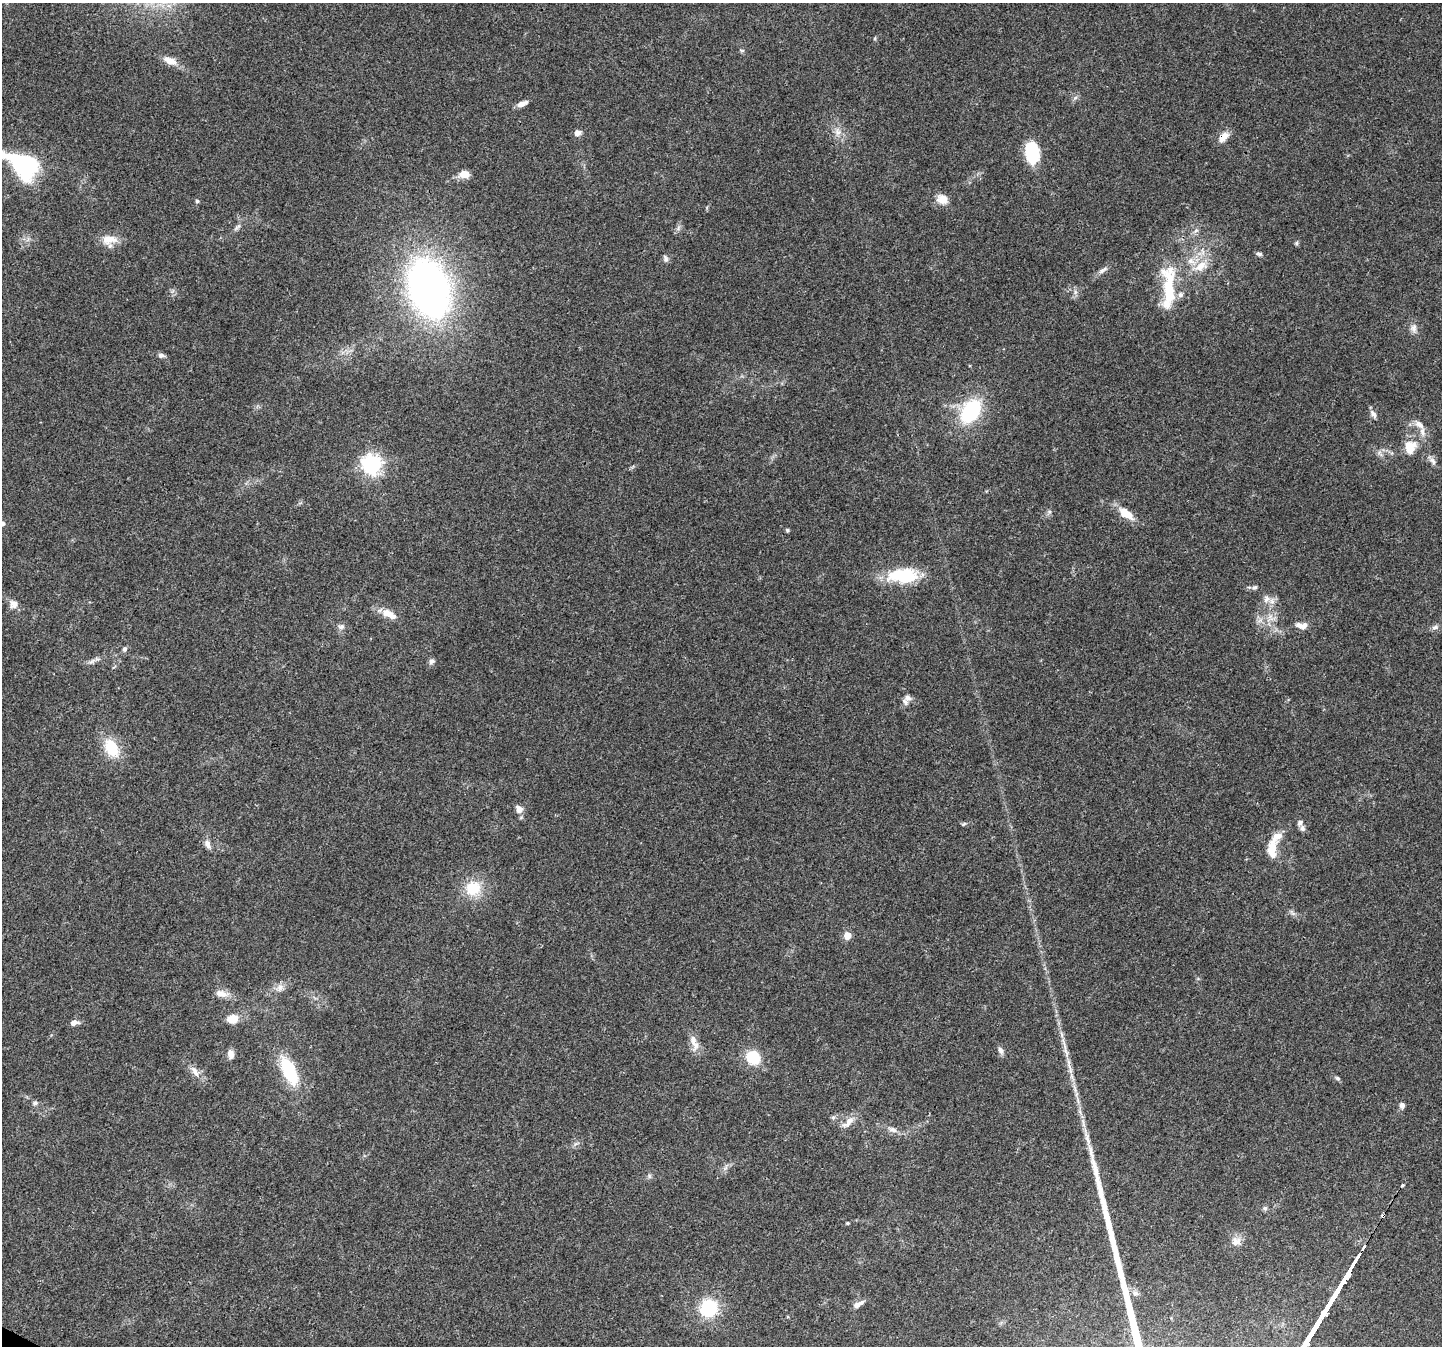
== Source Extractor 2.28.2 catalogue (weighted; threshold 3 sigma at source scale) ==
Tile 7 of 4 x 4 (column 3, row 2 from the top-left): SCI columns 2921-4360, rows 3004-4347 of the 5832 x 5940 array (HDU 1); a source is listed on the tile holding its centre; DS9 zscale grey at full resolution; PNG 1444 x 1348 px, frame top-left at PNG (2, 3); no overlay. Shown black and unused: <1% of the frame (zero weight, under 3 of 4 exposures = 5% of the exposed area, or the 3 px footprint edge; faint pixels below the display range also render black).
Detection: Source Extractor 2.28.2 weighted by HDU 2 'WHT'; one run over the whole footprint, this tile lists its part. Background 0.03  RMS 0.0033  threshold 0.015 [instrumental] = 3 sigma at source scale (4.5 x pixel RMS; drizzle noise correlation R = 1.50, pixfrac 1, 0.0396/0.0396 arcsec/px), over >= 5 px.
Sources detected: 98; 1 inside a brighter object's white glare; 2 cosmic-ray / hot-pixel residue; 2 long thin detections or spike segments (spike, bleed or trail) — not listed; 12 inside a brighter listed object's ellipse — not listed separately; the other 81 listed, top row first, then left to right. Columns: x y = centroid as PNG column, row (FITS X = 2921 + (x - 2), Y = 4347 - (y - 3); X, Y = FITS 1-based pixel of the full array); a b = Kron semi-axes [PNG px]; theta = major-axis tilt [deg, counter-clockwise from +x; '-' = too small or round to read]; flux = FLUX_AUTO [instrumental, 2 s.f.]
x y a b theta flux
170 60 15 8 -26 3.9
1075 98 7 4 19 0.66
522 104 13 5 21 2.2
838 132 10 8 -26 2.1
577 133 6 5 - 2.3
1223 137 16 9 47 3.2
1032 153 21 12 -85 17
25 165 26 15 -25 63
464 174 13 9 -3 3.2
942 199 12 10 -24 3.9
197 201 5 4 - 0.68
237 227 14 4 45 1.1
678 228 7 4 72 0.79
1196 231 8 6 52 1
109 239 23 12 2 4.6
1297 243 7 4 90 0.51
1259 254 8 5 -15 0.79
665 259 10 6 -73 0.98
1201 266 18 11 34 5.5
1103 270 15 6 31 1.5
429 288 45 30 -73 180
1169 290 59 14 86 17
1413 328 12 8 -88 1.7
161 355 10 6 -7 1.1
971 411 25 16 56 27
1373 414 13 6 -55 1.3
1419 424 14 7 -39 2.2
1409 450 25 10 46 4.8
1433 461 12 6 -58 1.4
372 464 7 7 - 170
1049 512 7 5 -46 0.72
1126 514 23 11 -35 5.4
2 523 6 5 - 0.99
787 530 5 5 - 0.51
903 576 43 19 -1 16
1254 587 8 6 14 0.88
1266 599 12 7 74 1.6
13 604 11 10 - 2.3
389 614 21 9 -26 4.5
1270 618 11 7 -68 2.1
1303 626 12 9 6 2
341 627 9 7 12 1.3
1435 627 10 6 11 1.1
124 649 7 6 - 0.76
92 661 13 4 34 1.2
431 661 8 6 51 1.2
908 698 11 10 - 1.8
111 748 24 15 -62 10
519 809 10 8 -48 2
1300 822 7 7 - 1.2
964 824 7 5 23 0.54
208 844 13 7 -63 1.7
1271 850 18 10 78 5.2
473 888 22 20 19 9.6
1292 913 11 3 -50 0.74
847 935 5 5 - 6.5
280 988 12 9 59 2
222 994 19 9 -13 3
233 1019 9 7 12 6.6
74 1023 9 6 10 1.8
694 1043 25 9 -71 3.5
1001 1050 10 7 -58 1.3
1066 1052 21 5 -77 2.8
231 1054 11 7 -78 2.1
753 1057 8 7 - 21
195 1071 18 7 -61 2.5
289 1071 31 13 -65 19
1337 1078 7 5 -32 0.64
35 1103 8 5 1 0.83
1402 1105 7 6 - 1.2
833 1118 6 5 - 0.7
848 1122 22 9 44 3.3
893 1130 12 7 -19 1.7
1087 1138 22 6 -74 3.2
649 1176 6 6 - 0.7
1265 1208 6 6 - 0.72
847 1223 4 4 - 0.4
1236 1241 14 12 -15 2.9
1135 1293 8 7 - 1.2
857 1305 11 7 26 1.6
709 1308 20 19 - 16
Overlapping masked pixels (flux is a lower limit): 1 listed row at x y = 1223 137
Isophote crosses this tile's border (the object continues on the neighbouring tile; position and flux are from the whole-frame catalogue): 2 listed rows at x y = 25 165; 2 523
Unlisted compact peaks at least as high as the median listed source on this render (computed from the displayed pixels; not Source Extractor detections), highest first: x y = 1075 292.